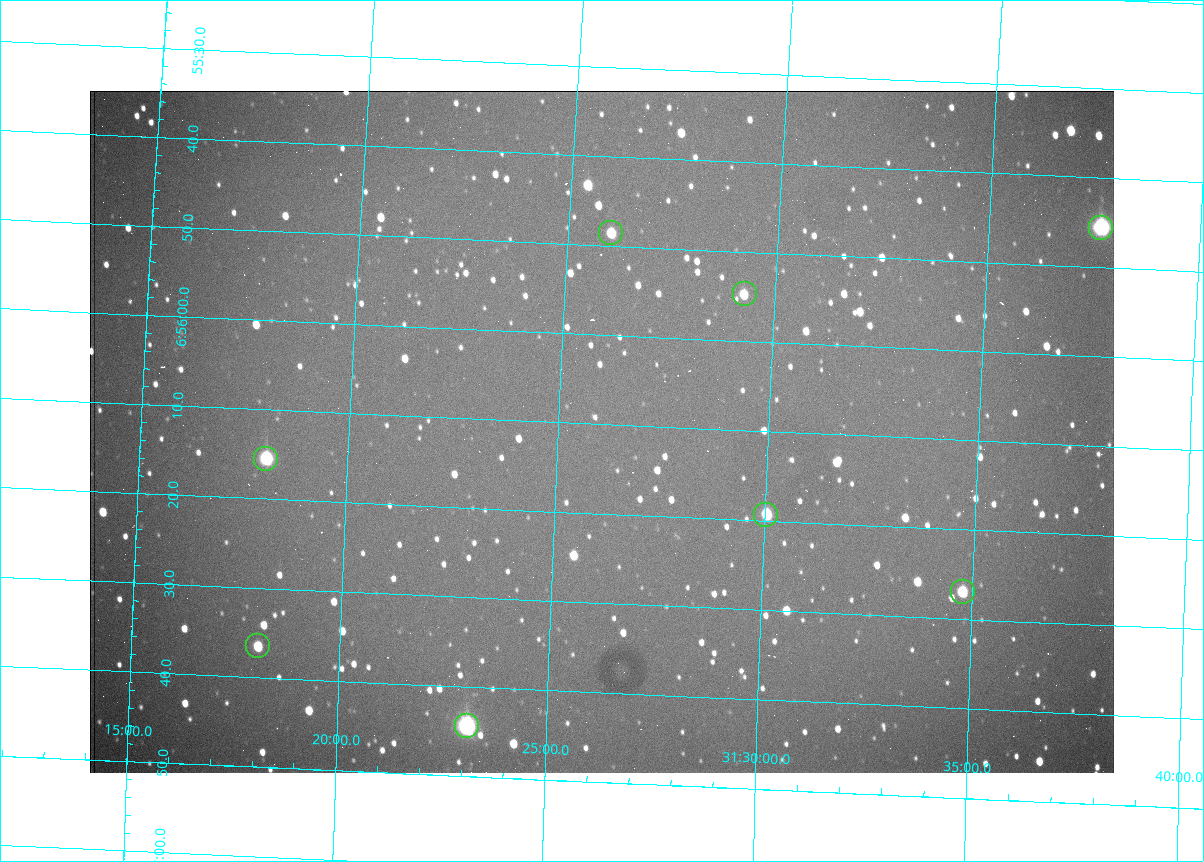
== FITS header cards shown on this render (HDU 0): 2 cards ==
NAXIS1  =                 1024 /fastest changing axis
NAXIS2  =                  682 /next to fastest changing axis

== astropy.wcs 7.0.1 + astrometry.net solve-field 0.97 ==
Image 1024 x 682 px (HDU 0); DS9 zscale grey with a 90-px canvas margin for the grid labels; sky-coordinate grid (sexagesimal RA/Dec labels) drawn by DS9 from the SOLVED WCS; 8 Tycho-2 reference stars matched to detected sources circled (green)
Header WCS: RA---TAN/DEC--TAN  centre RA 06:56:11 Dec +31:26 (104.05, +31.43 deg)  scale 1.44 arcsec/px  FOV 24.5' x 16.3'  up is -93 deg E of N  parity flipped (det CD > 0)
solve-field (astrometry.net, Tycho-2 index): VERIFIED the header's WCS against the Tycho-2 star catalogue (8 matches, 0 conflicts) and refined it, rather than solving blind
Solved WCS: RA---TAN-SIP/DEC--TAN-SIP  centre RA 06:56:11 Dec +31:26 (104.05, +31.43 deg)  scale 1.43 arcsec/px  FOV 24.4' x 16.3'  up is -93 deg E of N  parity flipped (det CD > 0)
The solver's refit moves the header's centre by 2.1 arcsec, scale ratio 0.9969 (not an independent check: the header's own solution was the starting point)
Tycho-2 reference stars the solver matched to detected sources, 8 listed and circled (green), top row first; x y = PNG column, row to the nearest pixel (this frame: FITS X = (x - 90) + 1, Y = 682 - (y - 91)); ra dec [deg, ICRS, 3 dp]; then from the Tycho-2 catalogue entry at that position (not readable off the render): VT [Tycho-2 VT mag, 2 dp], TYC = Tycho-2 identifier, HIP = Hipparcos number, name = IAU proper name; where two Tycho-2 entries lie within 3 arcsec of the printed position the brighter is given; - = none
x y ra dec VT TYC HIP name
1101 228 103.940 +31.628 9.24 2437-728-1 - -
611 233 103.952 +31.434 11.53 2437-424-1 - -
745 294 103.978 +31.488 11.51 2437-421-1 - -
266 459 104.065 +31.301 9.89 2437-425-1 - -
766 515 104.081 +31.501 10.83 2437-37-1 - -
963 592 104.112 +31.580 11.47 2437-71-1 - -
258 646 104.152 +31.301 11.67 2437-646-1 - -
467 726 104.185 +31.385 8.52 2437-370-1 33393 -